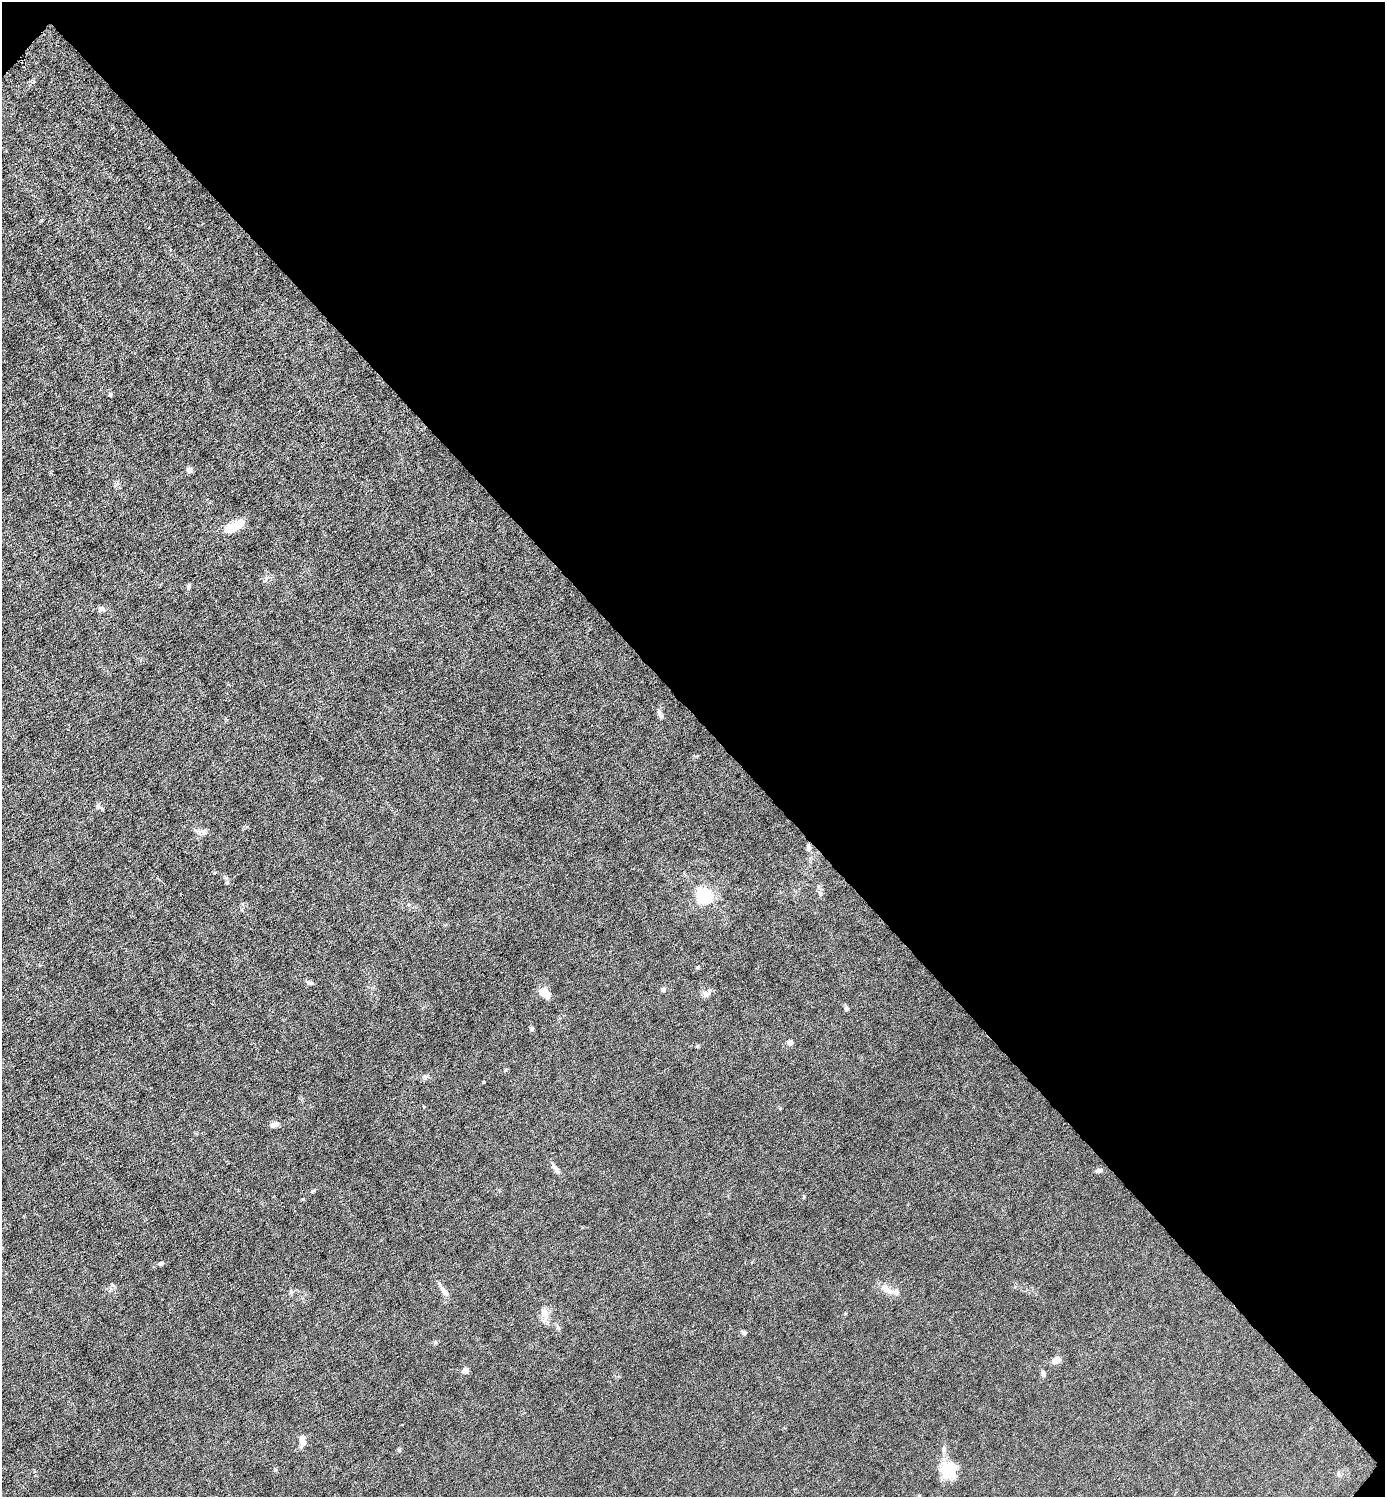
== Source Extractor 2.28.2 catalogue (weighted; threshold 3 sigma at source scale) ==
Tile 8 of 4 x 4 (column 4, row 2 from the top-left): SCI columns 4302-5684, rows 2991-4485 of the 5980 x 5980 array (HDU 1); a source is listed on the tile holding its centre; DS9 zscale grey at full resolution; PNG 1387 x 1499 px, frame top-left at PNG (2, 2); no overlay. Shown black and unused: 48% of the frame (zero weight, under 6 of 12 exposures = <1% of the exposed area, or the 3 px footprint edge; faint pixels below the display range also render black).
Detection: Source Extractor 2.28.2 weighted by HDU 2 'WHT'; one run over the whole footprint, this tile lists its part. Background 0.0143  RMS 0.003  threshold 0.0125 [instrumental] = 3 sigma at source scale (4.09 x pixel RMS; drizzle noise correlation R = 1.36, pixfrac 0.8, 0.05/0.05 arcsec/px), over >= 5 px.
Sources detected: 37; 1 inside a brighter listed object's ellipse — not listed separately; the other 36 listed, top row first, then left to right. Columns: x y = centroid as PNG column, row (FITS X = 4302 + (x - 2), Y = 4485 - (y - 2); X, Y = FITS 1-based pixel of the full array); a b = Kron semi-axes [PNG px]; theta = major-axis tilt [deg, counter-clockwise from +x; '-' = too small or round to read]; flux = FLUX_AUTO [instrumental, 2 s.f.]
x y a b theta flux
110 394 5 4 - 0.47
189 470 7 6 - 1
233 526 23 9 25 5.8
189 587 8 4 90 0.51
101 609 9 7 -9 0.81
659 712 9 6 -81 0.82
99 807 13 3 -29 0.5
808 847 8 6 -59 0.71
820 893 8 7 - 0.74
705 896 6 6 - 69
698 967 5 3 - 0.26
310 983 10 4 -13 0.64
663 990 5 4 - 1.1
545 993 13 9 -44 2.9
706 994 12 7 -20 1.2
846 1008 7 5 64 0.51
532 1029 6 4 90 0.4
790 1043 5 5 - 1.4
697 1046 5 3 - 0.28
505 1070 5 3 - 0.28
484 1082 3 3 - 0.26
274 1124 10 6 29 1.3
556 1169 16 6 -55 1.3
1099 1170 9 5 9 0.82
160 1263 7 5 15 0.58
112 1285 6 5 - 0.5
886 1288 19 8 -40 2.5
444 1291 16 6 -51 1.6
545 1314 19 9 -80 2.5
744 1332 7 5 -27 0.53
1056 1360 8 6 31 2.4
466 1370 5 4 - 3.8
1043 1374 8 5 -80 0.78
302 1441 11 8 -83 1.5
399 1450 6 4 -45 0.38
949 1470 22 18 -45 6.6
Unlisted compact peaks at least as high as the median listed source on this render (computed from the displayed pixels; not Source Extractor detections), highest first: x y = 227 883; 435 1342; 804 1197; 312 1191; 275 1470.